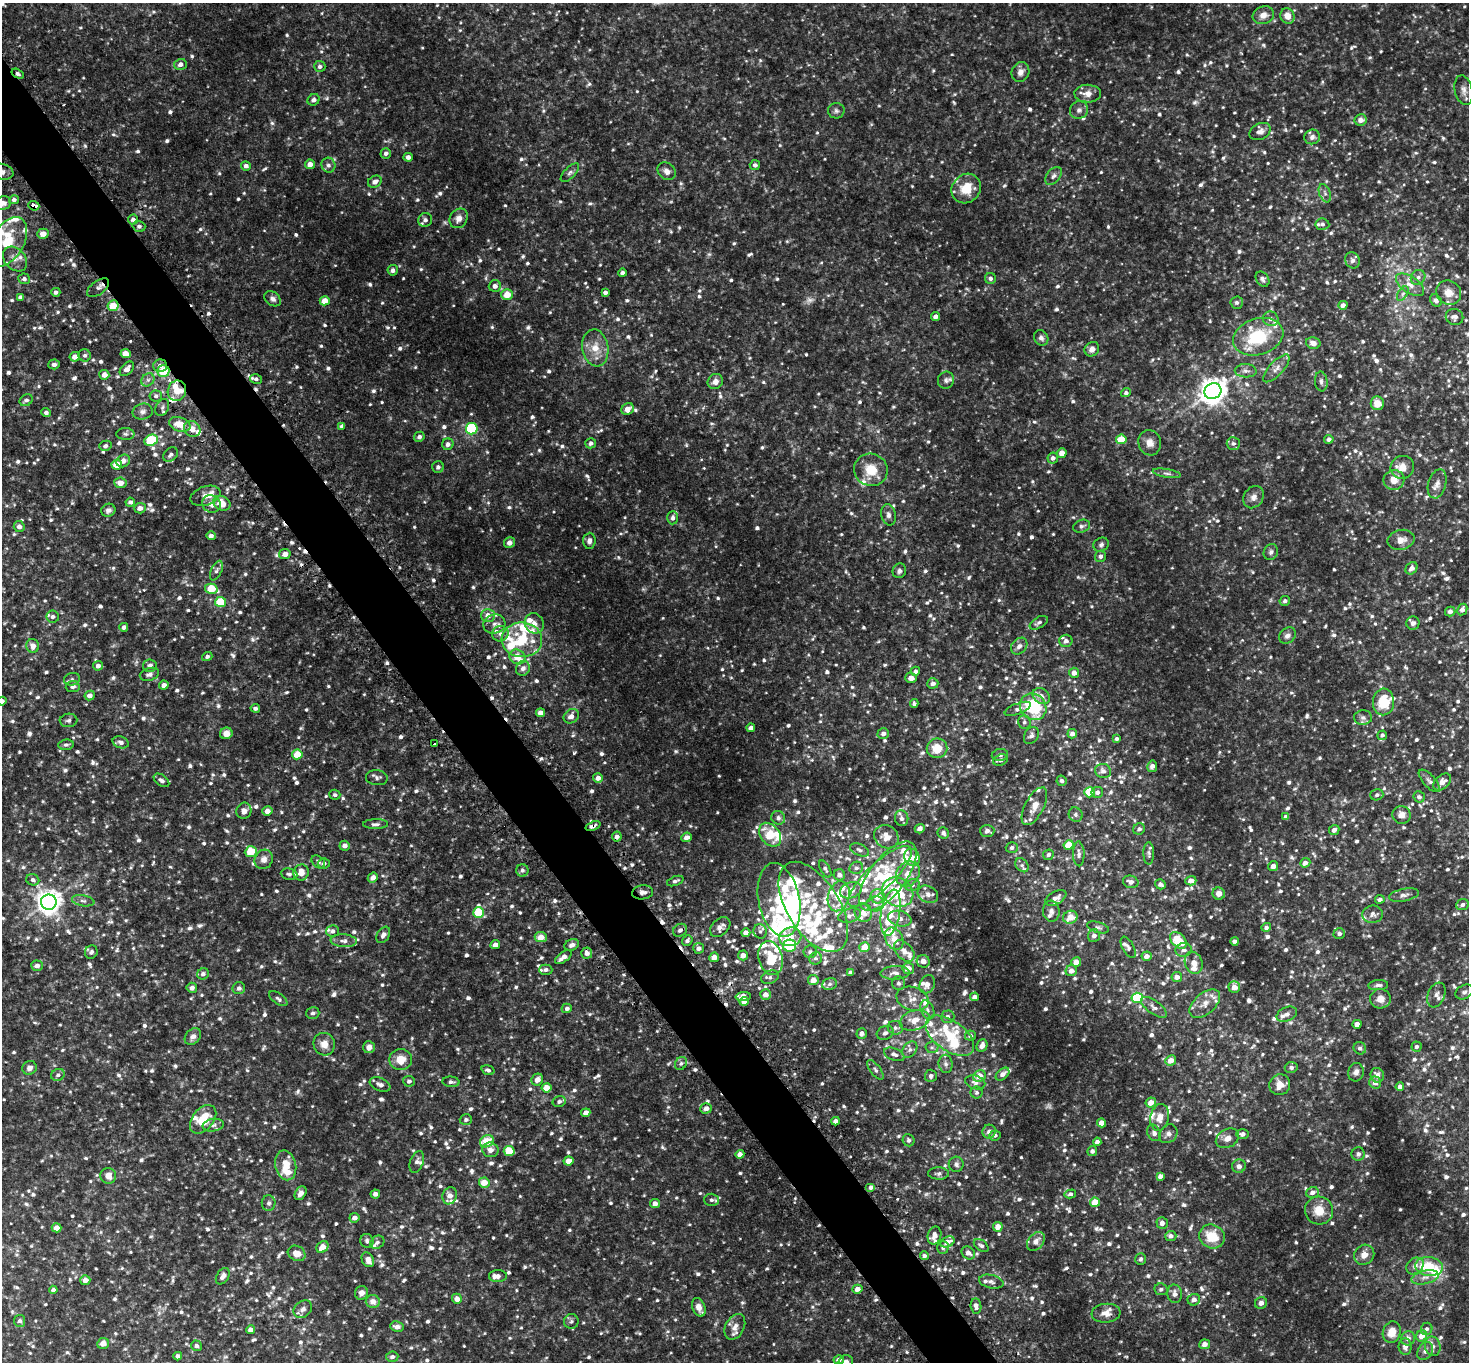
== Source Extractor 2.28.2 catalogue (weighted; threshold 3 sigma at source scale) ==
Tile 11 of 4 x 4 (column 3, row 3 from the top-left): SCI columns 2977-4443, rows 1683-3042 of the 5953 x 5945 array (HDU 1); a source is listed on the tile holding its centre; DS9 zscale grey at full resolution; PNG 1471 x 1364 px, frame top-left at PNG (2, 3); each listed source drawn as its Kron ellipse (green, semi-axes under 4 px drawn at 4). Shown black and unused: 4% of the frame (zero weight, under 2 of 3 exposures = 3% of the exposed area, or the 3 px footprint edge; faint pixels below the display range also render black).
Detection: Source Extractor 2.28.2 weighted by HDU 2 'WHT'; one run over the whole footprint, this tile lists its part. Background 0.139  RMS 0.011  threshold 0.0513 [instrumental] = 3 sigma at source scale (4.5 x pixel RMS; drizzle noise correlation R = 1.50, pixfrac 1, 0.05/0.05 arcsec/px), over >= 5 px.
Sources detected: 1711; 7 too faint to see at this stretch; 4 inside a brighter object's white glare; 13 cosmic-ray / hot-pixel residue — neither listed nor drawn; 143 inside a brighter listed object's ellipse — not listed separately; of the other 1544, all 500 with FLUX_AUTO >= 2.82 (the completeness limit of this list) listed and drawn (1044 fainter detections not listed), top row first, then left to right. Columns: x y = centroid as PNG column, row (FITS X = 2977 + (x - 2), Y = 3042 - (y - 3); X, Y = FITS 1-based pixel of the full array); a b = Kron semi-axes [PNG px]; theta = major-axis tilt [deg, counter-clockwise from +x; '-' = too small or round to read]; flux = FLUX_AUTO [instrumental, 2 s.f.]
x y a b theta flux
1263 15 11 8 19 8.5
1287 16 8 7 - 10
180 64 6 5 - 4.8
320 66 5 5 - 3.8
1020 72 10 8 68 6.1
18 74 6 4 -31 2.9
1464 90 15 8 -77 6.5
1088 94 13 9 -1 8.1
313 100 6 5 - 3.8
1079 110 9 8 - 4.4
836 111 8 8 - 3.2
1361 120 6 6 - 6.6
1260 131 11 8 27 5.9
1312 137 8 7 - 4.5
386 153 5 5 - 3.1
408 157 4 4 - 4
310 164 5 4 - 7.4
328 165 7 7 - 3.7
755 165 5 5 - 3.2
246 166 5 4 - 4.2
667 171 10 8 -43 5.9
2 172 11 7 -16 5.4
570 173 12 5 45 3.6
1053 176 10 6 50 3.9
375 182 7 5 30 6.4
966 188 15 14 - 25
1325 193 9 5 -69 3.4
14 200 5 4 - 3.2
3 203 9 6 19 6.4
34 206 5 4 - 12
459 218 10 8 57 7.2
133 219 5 5 - 3.8
425 220 7 6 - 4.1
1322 224 7 5 -7 3
139 226 6 5 - 3.3
43 234 5 5 - 8
8 242 27 16 60 29
15 259 14 10 -48 7.4
1353 260 8 7 - 3.9
393 270 5 5 - 3.7
623 273 4 4 - 4.4
1418 277 8 7 - 4
990 278 5 5 - 3.7
24 279 6 5 - 3.3
1262 279 8 6 -55 3.4
1410 285 16 8 -34 10
495 286 6 5 - 5.7
98 288 13 7 36 5.3
56 292 4 4 - 3.1
605 292 4 4 - 3.7
1403 293 8 4 58 3.2
1449 293 13 11 -35 11
507 295 6 5 - 15
20 297 4 4 - 3
273 299 9 6 -39 4.2
325 301 5 4 - 12
1436 301 7 5 -48 3.6
1237 303 6 6 - 3.4
1343 305 4 4 - 4.9
113 306 5 5 - 19
936 316 4 4 - 5.3
1454 317 9 8 - 5
1271 319 8 7 - 5.4
1258 337 26 18 17 56
1041 338 8 7 - 3.6
1313 343 7 5 -13 5.1
595 348 18 13 -80 19
1092 349 8 6 47 6.5
126 354 5 4 - 13
85 355 6 6 - 2.9
75 357 5 5 - 7.4
54 364 5 5 - 4.1
160 366 7 6 - 5.3
1276 368 18 7 47 7.4
127 369 8 5 46 6.1
163 371 6 6 - 29
1246 371 11 6 -2 4.7
104 375 5 5 - 6.9
256 379 6 5 - 3
148 380 7 6 - 3.5
946 380 8 8 - 3.8
1321 381 10 6 -84 3.5
715 382 8 7 - 6.3
177 391 10 9 - 12
1213 391 9 7 35 1200
1126 393 5 4 - 3.1
156 396 6 5 - 3
26 400 7 5 33 3
1377 403 7 6 - 13
162 407 9 6 63 3.3
628 409 6 5 - 10
143 412 10 8 13 4.4
46 413 5 4 - 3.1
180 424 11 7 -18 18
342 426 4 4 - 3.1
192 429 9 7 -39 9.1
472 429 6 5 - 73
125 434 9 6 -1 2.9
419 437 5 5 - 4.1
1121 439 5 5 - 27
1329 439 5 4 - 3.5
151 440 7 5 24 51
591 443 5 5 - 4
1150 443 13 11 -73 8.7
448 444 6 5 - 4.2
1233 444 6 6 - 2.9
105 446 6 5 - 3.3
1062 453 5 4 - 9.6
171 455 8 6 44 4.1
1053 458 5 5 - 4.3
123 461 7 6 - 6.5
117 465 5 5 - 19
438 467 6 5 - 3.5
1402 467 12 11 - 12
871 470 17 16 - 25
1167 473 14 4 -9 3
1394 480 10 10 - 12
120 483 6 5 - 9.1
1437 484 15 9 74 6.8
205 496 15 9 19 10
1254 497 12 9 56 6.6
130 502 4 4 - 3.4
222 503 9 7 -25 15
211 504 10 8 -30 8.1
140 508 6 5 - 6.8
108 510 7 6 - 4.1
888 515 11 7 -79 4.8
673 518 7 5 89 3.7
1082 526 9 6 19 3.7
19 527 5 5 - 5.1
211 536 5 4 - 4.8
1401 540 14 10 12 8.9
589 541 8 6 85 4.9
509 543 5 5 - 6.3
1101 545 8 6 33 3.6
1271 552 8 6 61 3.3
285 554 5 5 - 6.6
1101 556 6 5 - 4.4
1412 568 7 5 49 5.3
216 571 10 5 65 3.1
899 571 7 6 - 4
211 589 6 5 - 31
1285 601 5 4 - 3.1
221 602 5 5 - 39
1462 609 6 4 61 5
1450 611 5 5 - 4.3
488 615 7 6 - 9.1
53 617 6 6 - 3.2
534 623 10 9 - 9
1039 623 10 5 30 3.5
1413 623 6 6 - 3.7
494 624 11 9 15 7.2
124 627 4 4 - 3.6
500 634 8 7 - 5.1
1287 636 9 7 42 4.6
522 640 20 17 -5 55
1066 641 6 6 - 3.9
33 646 7 6 - 5.5
1019 646 9 7 47 4.6
207 656 5 4 - 2.9
517 657 8 7 - 18
98 666 5 4 - 4.4
150 666 7 6 - 5.1
523 668 7 6 - 5.8
915 671 5 4 - 2.9
1074 673 5 5 - 6.9
149 674 10 6 16 3.9
911 678 6 5 - 6.9
72 679 8 6 13 3
933 683 5 5 - 4.9
164 685 5 4 - 5.3
73 687 7 5 5 3.6
90 695 5 4 - 5.5
1041 696 9 7 -35 6
2 701 5 4 - 4.5
1383 702 13 10 87 33
914 704 4 4 - 2.9
1033 707 14 12 -48 72
255 708 4 4 - 2.9
1018 709 14 5 21 4
541 713 4 4 - 8
571 716 8 6 40 6.6
1363 717 9 7 -2 3.6
68 720 9 7 3 3.3
1024 722 7 6 - 2.8
751 728 4 4 - 4.9
226 733 6 6 - 8.9
883 734 6 5 - 4.7
1072 734 5 5 - 5.2
1382 735 5 4 - 3.2
1031 736 9 6 57 4
1117 739 4 3 - 3
121 742 8 5 -18 3.9
434 744 3 3 - 9.5
66 745 7 5 7 2.9
937 748 10 10 - 20
297 754 5 5 - 21
1000 755 8 6 9 3.2
1000 760 8 5 19 3.4
1152 766 6 5 - 3.9
1103 771 8 7 - 4.8
377 778 11 7 -5 3.8
598 778 5 5 - 6.4
162 780 9 5 -36 3.7
1062 781 5 5 - 3
1429 781 14 6 -48 4
1442 782 10 6 42 8.6
1090 792 5 5 - 32
1097 792 6 5 - 3.8
335 795 5 5 - 2.8
1377 795 6 5 - 2.9
1419 797 6 5 - 3.5
1034 806 21 9 62 12
244 811 8 7 - 5.4
267 811 5 4 - 6.7
1076 815 7 6 - 3
1402 815 9 9 - 8.1
1286 817 4 4 - 3.3
778 818 7 6 - 4.3
902 818 8 6 -82 4.5
375 824 12 5 0 3.7
593 826 8 4 21 4.2
920 829 5 4 - 5.4
1139 829 6 5 - 3.2
1334 830 5 5 - 4.3
987 831 7 6 - 3.6
943 833 6 5 - 3.7
770 835 13 9 -52 26
617 837 5 4 - 5
686 837 5 4 - 5.5
886 837 13 11 -34 14
1069 845 5 4 - 22
345 846 5 5 - 5
1012 848 6 5 - 3.4
859 850 10 5 -24 3.6
251 852 6 5 - 31
1149 853 11 5 -89 3.2
1079 854 12 5 -88 4.2
1048 855 5 5 - 3.2
912 857 9 7 -60 6.8
264 859 10 8 60 7.1
318 862 8 5 -42 3.1
1305 863 5 4 - 7
324 864 6 5 - 3.3
1022 865 8 5 -52 2.9
1273 866 5 5 - 6
856 868 7 6 - 3.1
825 869 9 4 -61 2.8
522 870 6 6 - 3
301 872 8 7 - 11
289 874 8 5 -7 3
908 874 13 11 56 13
839 875 6 5 - 4.8
880 876 41 13 43 46
888 876 41 18 53 54
373 878 5 4 - 5.8
33 880 7 5 -24 3
675 881 8 4 21 3
1191 881 5 4 - 8.7
1131 882 8 6 -14 5.1
1160 884 5 4 - 4.3
912 885 7 6 - 3.1
851 890 11 8 21 11
643 892 10 7 7 5.1
898 892 16 14 -33 40
928 894 10 8 -27 6.6
1219 894 6 6 - 6.9
1404 895 15 6 11 4.6
839 896 15 10 74 21
878 896 7 7 - 12
1056 898 11 6 28 5.6
1380 899 4 4 - 3.1
779 900 37 20 -79 72
83 901 11 5 -10 3.9
49 902 8 7 - 1000
875 904 9 7 6 4.8
1462 905 6 5 - 3.7
813 907 50 26 -58 74
1051 911 10 8 -85 4.7
478 912 5 5 - 43
863 913 9 8 - 8
891 913 23 9 80 20
1373 914 10 9 - 4.9
849 915 12 6 15 5.1
1070 917 7 6 - 14
900 919 12 7 -13 7.1
720 927 12 8 44 7
1098 927 11 5 -16 3
1266 927 5 4 - 3.1
680 930 7 6 - 4.2
333 931 6 6 - 2.9
760 931 7 6 - 3.2
746 933 4 4 - 6.4
1339 934 6 5 - 3.4
383 935 9 6 57 4
1094 936 6 6 - 4.2
541 937 6 5 - 13
790 937 11 9 15 15
894 939 12 8 -61 12
1178 940 10 6 -45 31
344 941 13 6 -4 5.6
687 941 6 5 - 3.1
1235 941 4 4 - 3.7
495 945 5 4 - 6.6
572 945 7 5 22 4.6
790 946 6 6 - 83
865 947 5 5 - 13
1128 947 11 5 -62 3.1
699 948 5 5 - 4.2
1184 950 8 7 - 5.1
904 951 12 8 -47 6.9
91 952 7 6 - 3
810 952 6 6 - 3.7
587 953 5 5 - 6.1
743 955 5 5 - 9.5
1147 956 5 4 - 6
563 957 9 5 35 7.8
714 957 5 4 - 10
771 958 17 12 -74 32
816 958 6 6 - 3
923 961 6 6 - 7.2
1076 962 5 4 - 11
1194 963 11 8 -71 8
37 966 6 5 - 5
908 968 6 5 - 9.6
546 970 7 5 1 3.2
1071 971 5 5 - 7.3
850 972 4 3 - 2.9
895 973 14 7 2 5.8
203 974 6 5 - 3.5
770 977 9 6 21 4.1
1177 977 5 5 - 6.4
813 980 5 5 - 9.6
898 983 7 6 - 3.3
830 984 7 5 17 3.3
927 984 9 7 65 6.6
1378 985 10 5 4 3.8
1234 987 6 6 - 8.1
192 988 5 5 - 4.4
239 988 6 6 - 3.3
1464 992 9 6 28 3.4
765 994 5 5 - 8.3
1436 995 13 8 67 5.7
743 996 7 4 3 9.3
975 997 4 4 - 5.1
1137 998 5 5 - 66
278 999 10 5 -34 3.3
912 999 16 11 -16 11
1380 999 10 9 - 8.7
744 1001 4 4 - 8.5
1205 1004 18 10 41 12
1154 1007 15 6 -36 4.8
567 1008 5 4 - 3.7
927 1010 10 6 -69 4.8
313 1013 6 6 - 2.9
1287 1014 11 7 25 5.2
947 1017 7 6 - 4.3
915 1020 15 10 17 15
1357 1024 4 4 - 8.8
895 1028 8 7 - 3.6
885 1033 8 6 27 4.5
862 1034 5 5 - 4.7
970 1035 5 5 - 3.9
950 1036 28 15 -35 37
193 1037 9 7 47 6.3
324 1044 11 10 - 9.9
982 1046 6 5 - 6.7
369 1047 6 6 - 5.5
932 1047 6 6 - 2.9
1417 1047 5 5 - 3.1
1360 1048 6 6 - 3.3
910 1050 9 6 50 3.7
894 1054 11 6 -21 4.5
401 1059 11 10 - 15
1171 1060 5 5 - 11
681 1063 7 5 57 3.1
946 1064 9 7 -82 4.1
1291 1067 6 5 - 3.1
29 1068 7 6 - 5.2
488 1070 7 4 -16 2.9
875 1070 11 5 -52 3.3
1356 1072 9 7 76 5
1002 1074 8 5 42 5.2
58 1075 7 5 28 3.2
1377 1075 7 6 - 6.2
931 1076 6 6 - 3.8
980 1076 6 5 - 14
537 1080 6 5 - 8.6
409 1081 6 5 - 3.3
451 1082 8 5 -4 3.1
975 1082 10 6 -15 4.5
1375 1082 6 5 - 6.1
380 1085 11 6 -23 4.9
1280 1085 10 10 - 12
1400 1087 4 4 - 5.3
546 1088 5 4 - 15
977 1092 6 6 - 2.9
559 1101 7 5 15 3
1151 1102 5 5 - 12
706 1108 6 5 - 6.1
586 1113 5 4 - 6.8
1160 1117 13 9 78 11
203 1119 16 10 50 29
466 1120 6 5 - 3
836 1121 4 4 - 5.5
1101 1123 4 4 - 10
213 1125 10 6 9 4.3
989 1132 7 6 - 6
1154 1133 8 6 -65 4.3
1168 1134 10 8 48 5.4
1243 1134 6 5 - 4.4
995 1135 6 5 - 2.8
1227 1138 12 9 27 7.9
909 1140 6 6 - 3.5
487 1141 7 5 32 21
1097 1142 4 4 - 4.6
490 1150 8 7 - 6.8
509 1151 5 5 - 33
1092 1151 5 5 - 3.7
740 1154 4 4 - 4.9
1358 1154 6 6 - 3.9
568 1161 5 4 - 13
417 1162 11 6 70 4.2
956 1164 7 7 - 3.1
286 1165 15 10 -77 17
1239 1166 7 6 - 4
939 1173 10 6 -1 3.4
108 1176 8 7 - 8.4
1160 1176 4 4 - 4.5
484 1183 5 5 - 16
871 1187 5 4 - 4
1312 1192 6 5 - 5.3
301 1193 7 5 56 6
375 1194 5 4 - 4.5
1070 1194 6 4 14 3
450 1196 9 7 70 9.4
711 1200 7 6 - 3.4
1095 1202 5 4 - 20
269 1203 8 7 - 3.3
655 1204 5 4 - 7.5
1319 1210 14 14 - 18
354 1218 5 5 - 5.7
1162 1223 6 5 - 5.9
998 1227 5 5 - 11
57 1228 5 4 - 9.7
934 1235 9 6 75 6.7
1171 1236 5 5 - 4.4
1212 1236 13 11 -25 27
367 1241 7 6 - 3.2
1036 1241 11 7 49 6.9
377 1242 7 6 - 3.1
947 1242 7 5 25 8
981 1246 8 5 -37 3.3
322 1247 6 5 - 12
943 1248 6 5 - 2.9
297 1253 9 7 -28 12
968 1253 7 6 - 5.2
1364 1255 10 9 - 9
924 1256 4 4 - 3.3
1141 1259 6 5 - 2.9
368 1260 8 6 -63 7.4
1415 1266 9 7 41 5.2
1429 1266 14 9 -7 32
223 1276 9 6 57 5.3
498 1276 9 6 2 4.8
1425 1277 14 6 13 6.6
85 1280 5 5 - 8.2
991 1282 12 6 -13 4.1
857 1289 5 4 - 6.9
1161 1289 7 6 - 3.3
53 1290 4 4 - 3.8
361 1293 7 6 - 6.3
1175 1294 9 7 -85 5.5
457 1299 5 5 - 7.2
1194 1300 6 5 - 5.6
373 1302 7 6 - 8.1
1261 1303 6 5 - 5.4
976 1306 7 5 -82 5.7
699 1307 10 6 -69 7.3
303 1309 10 8 41 4.8
1106 1313 14 9 6 9.4
20 1321 6 5 - 3.5
571 1321 7 7 - 3.1
397 1327 7 5 -11 6
735 1327 14 9 63 7.3
1427 1329 6 5 - 3.1
250 1330 4 4 - 5.3
1392 1332 11 9 73 13
1422 1336 5 5 - 10
1408 1338 7 7 - 4.9
103 1343 6 5 - 6.4
1205 1344 5 5 - 7
196 1346 5 5 - 2.9
1433 1346 10 7 -77 5.7
1405 1347 8 6 -86 4.7
1425 1351 9 7 54 4.5
178 1356 4 4 - 3.8
392 1357 6 5 - 3.3
839 1360 5 4 - 4.5
846 1362 7 6 - 5
Overlapping masked pixels (flux is a lower limit): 9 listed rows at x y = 18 74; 34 206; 113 306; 163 371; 593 826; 617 837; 643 892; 699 948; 1106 1313
Isophote crosses this tile's border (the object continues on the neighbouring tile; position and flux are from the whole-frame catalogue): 5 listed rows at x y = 1263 15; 2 172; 3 203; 2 701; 846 1362